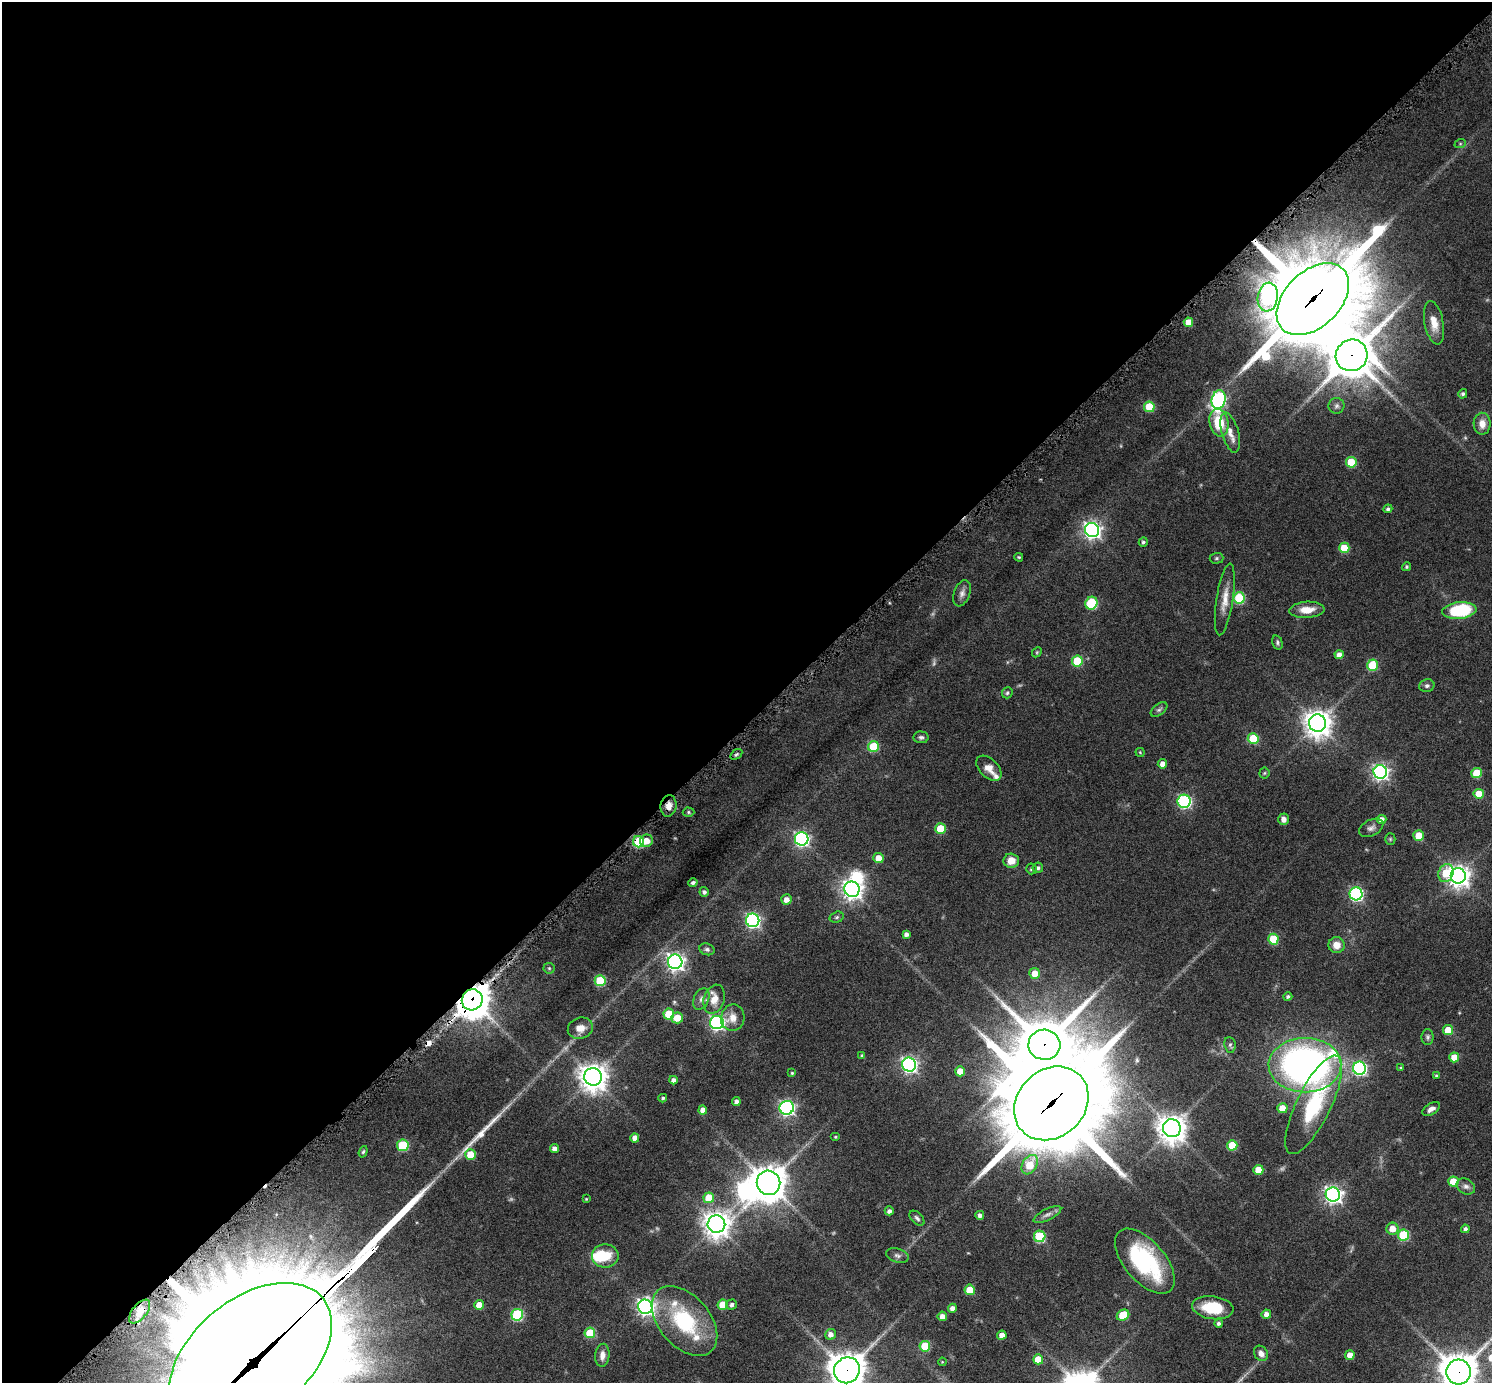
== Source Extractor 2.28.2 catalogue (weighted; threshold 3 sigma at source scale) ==
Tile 2 of 4 x 4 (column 2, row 1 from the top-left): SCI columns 1538-3027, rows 4472-5852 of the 6038 x 6038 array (HDU 1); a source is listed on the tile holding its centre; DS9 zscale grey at full resolution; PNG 1494 x 1385 px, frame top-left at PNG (2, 2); each listed source drawn as its Kron ellipse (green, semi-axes under 4 px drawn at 4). Shown black and unused: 52% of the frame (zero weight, under 6 of 12 exposures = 2% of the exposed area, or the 3 px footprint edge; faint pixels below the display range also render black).
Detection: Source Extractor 2.28.2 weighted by HDU 2 'WHT'; one run over the whole footprint, this tile lists its part. Background 0.0763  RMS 0.0032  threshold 0.013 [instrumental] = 3 sigma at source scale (4.09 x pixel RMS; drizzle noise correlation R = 1.36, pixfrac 0.8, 0.05/0.05 arcsec/px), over >= 5 px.
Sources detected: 181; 4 too faint to see at this stretch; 3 inside a brighter object's white glare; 2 cosmic-ray / hot-pixel residue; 2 long thin detections or spike segments (spike, bleed or trail) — neither listed nor drawn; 4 inside a brighter listed object's ellipse — not listed separately; the other 166 listed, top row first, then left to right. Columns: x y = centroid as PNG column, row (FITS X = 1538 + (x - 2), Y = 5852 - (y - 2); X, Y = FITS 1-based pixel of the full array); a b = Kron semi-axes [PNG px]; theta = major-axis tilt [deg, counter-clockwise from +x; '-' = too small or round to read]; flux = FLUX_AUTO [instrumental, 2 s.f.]
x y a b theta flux
1460 144 6 4 19 0.35
1268 297 14 10 82 40
1313 299 43 28 45 4000
1188 322 5 4 - 3.3
1434 323 22 9 -79 3.7
1352 355 16 15 - 900
1463 394 5 4 - 0.64
1219 400 9 7 74 52
1337 406 8 8 - 0.87
1149 407 5 5 - 9.1
1219 423 14 9 -77 8.7
1482 424 11 8 -88 2.8
1230 433 21 8 -74 2.8
1351 462 5 5 - 9.5
1388 509 4 4 - 0.75
1092 530 7 7 - 110
1143 542 5 4 - 0.56
1344 548 5 5 - 7.5
1019 557 4 3 - 0.34
1217 558 7 5 2 0.5
1406 567 5 4 - 0.45
962 593 14 8 69 1.6
1239 598 5 5 - 19
1225 599 36 8 81 4.2
1091 603 6 6 - 19
1307 610 17 8 3 4.3
1459 610 17 8 6 21
1277 642 7 5 -74 0.59
1037 652 5 4 - 0.36
1339 655 4 4 - 2
1077 661 5 5 - 13
1372 665 6 5 - 11
1427 686 7 6 - 0.82
1007 693 6 5 - 0.51
1159 710 9 5 38 0.7
1317 723 9 8 - 340
921 737 7 6 - 0.76
1253 739 5 5 - 13
873 747 5 5 - 13
1140 752 4 4 - 0.31
736 754 6 4 33 0.52
1162 764 5 4 - 1.9
989 768 15 9 -45 2.7
1380 772 7 6 - 93
1264 773 5 5 - 0.38
1477 773 5 5 - 9.1
1479 794 5 5 - 5.6
1184 801 6 6 - 45
669 806 11 8 83 2.2
689 812 6 4 -1 0.43
1283 819 6 5 - 1.4
1382 820 5 4 - 2
1371 828 13 8 27 1.3
940 829 5 5 - 8.5
1419 836 5 5 - 5.6
802 839 7 6 - 68
1390 839 5 5 - 0.38
646 841 6 6 - 3
639 842 6 5 - 17
878 858 5 5 - 3.9
1011 861 8 7 - 3.3
1038 868 5 5 - 0.78
1032 869 5 5 - 0.62
1446 873 9 7 69 6.8
1458 876 8 7 - 210
693 883 4 4 - 0.75
852 889 8 7 - 160
704 892 5 4 - 0.74
1356 894 6 6 - 48
786 900 5 5 - 1.9
837 917 7 5 17 0.56
753 920 7 6 - 70
906 934 4 4 - 1.2
1273 939 5 5 - 10
1336 945 8 8 - 2.9
707 949 8 5 -19 0.7
675 962 7 7 - 120
549 968 5 5 - 0.43
1035 973 5 5 - 3.6
600 981 5 5 - 13
1288 997 4 4 - 0.62
701 999 11 7 65 1.4
714 999 15 10 72 3.5
472 1000 11 10 - 620
669 1014 5 5 - 7.5
677 1018 6 5 - 4.4
733 1018 13 11 77 2.9
717 1023 7 6 - 75
580 1028 13 10 16 2.8
1448 1030 5 5 - 6.5
1428 1037 8 6 90 0.65
1044 1045 16 15 - 1300
1230 1045 8 5 -83 0.63
862 1055 4 3 - 0.49
1454 1057 5 5 - 4.5
909 1065 7 7 - 85
1305 1065 36 27 0 160
1359 1068 6 6 - 53
1400 1068 4 3 - 0.28
960 1071 5 5 - 4.2
792 1073 4 4 - 0.34
1436 1075 4 3 - 0.32
593 1077 9 8 - 370
674 1080 4 4 - 1.3
663 1098 4 3 - 0.48
736 1102 4 4 - 1.1
1051 1103 40 33 43 5500
1314 1105 54 17 64 25
787 1108 7 7 - 79
1282 1108 5 5 - 3.8
1431 1109 10 5 32 1.4
703 1110 4 4 - 2
1172 1128 9 9 - 370
835 1137 5 4 - 0.39
635 1138 4 4 - 1.9
403 1145 5 5 - 19
1232 1145 5 5 - 8.8
554 1149 4 4 - 1.5
363 1152 6 4 71 0.45
470 1155 5 5 - 7.3
1030 1165 10 7 58 7.8
1258 1170 5 5 - 5
1453 1181 5 5 - 6.1
768 1183 12 11 - 500
1466 1186 10 7 -31 1.2
1333 1195 7 7 - 120
709 1198 5 5 - 8.3
586 1199 3 3 - 0.28
889 1211 4 4 - 1
980 1215 4 4 - 0.98
1047 1215 15 5 26 1.3
917 1218 9 5 -45 0.74
716 1224 9 8 - 310
1392 1229 6 6 - 3.4
1465 1229 4 4 - 0.95
1403 1235 5 5 - 17
1040 1236 6 5 - 20
897 1255 11 7 -16 1.1
605 1256 13 11 0 7.6
1145 1261 39 20 -49 31
970 1290 5 5 - 6.5
732 1304 5 5 - 0.95
479 1305 5 4 - 3.5
723 1305 5 5 - 6.6
645 1307 7 7 - 110
952 1308 4 4 - 1.5
1213 1308 21 11 -8 11
140 1312 14 7 50 2
1266 1314 5 4 - 1.8
517 1315 6 6 - 25
1123 1315 6 5 - 8.7
942 1316 5 4 - 1.9
684 1321 40 25 -49 24
1219 1323 4 4 - 0.72
590 1333 5 5 - 12
830 1334 5 5 - 1.8
1002 1335 5 4 - 2.5
925 1346 5 5 - 11
1261 1353 8 6 -53 1.8
602 1355 11 7 85 1.9
1350 1355 4 4 - 2.8
251 1357 93 58 39 19000
1038 1359 5 5 - 5.3
942 1362 4 3 - 0.23
847 1370 13 12 - 630
1458 1372 12 12 - 710
Overlapping masked pixels (flux is a lower limit): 10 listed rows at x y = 1313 299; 1352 355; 669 806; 639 842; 472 1000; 1044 1045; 1051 1103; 251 1357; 847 1370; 1458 1372
Isophote crosses this tile's border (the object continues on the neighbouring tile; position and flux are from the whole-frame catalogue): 3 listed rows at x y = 251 1357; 847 1370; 1458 1372